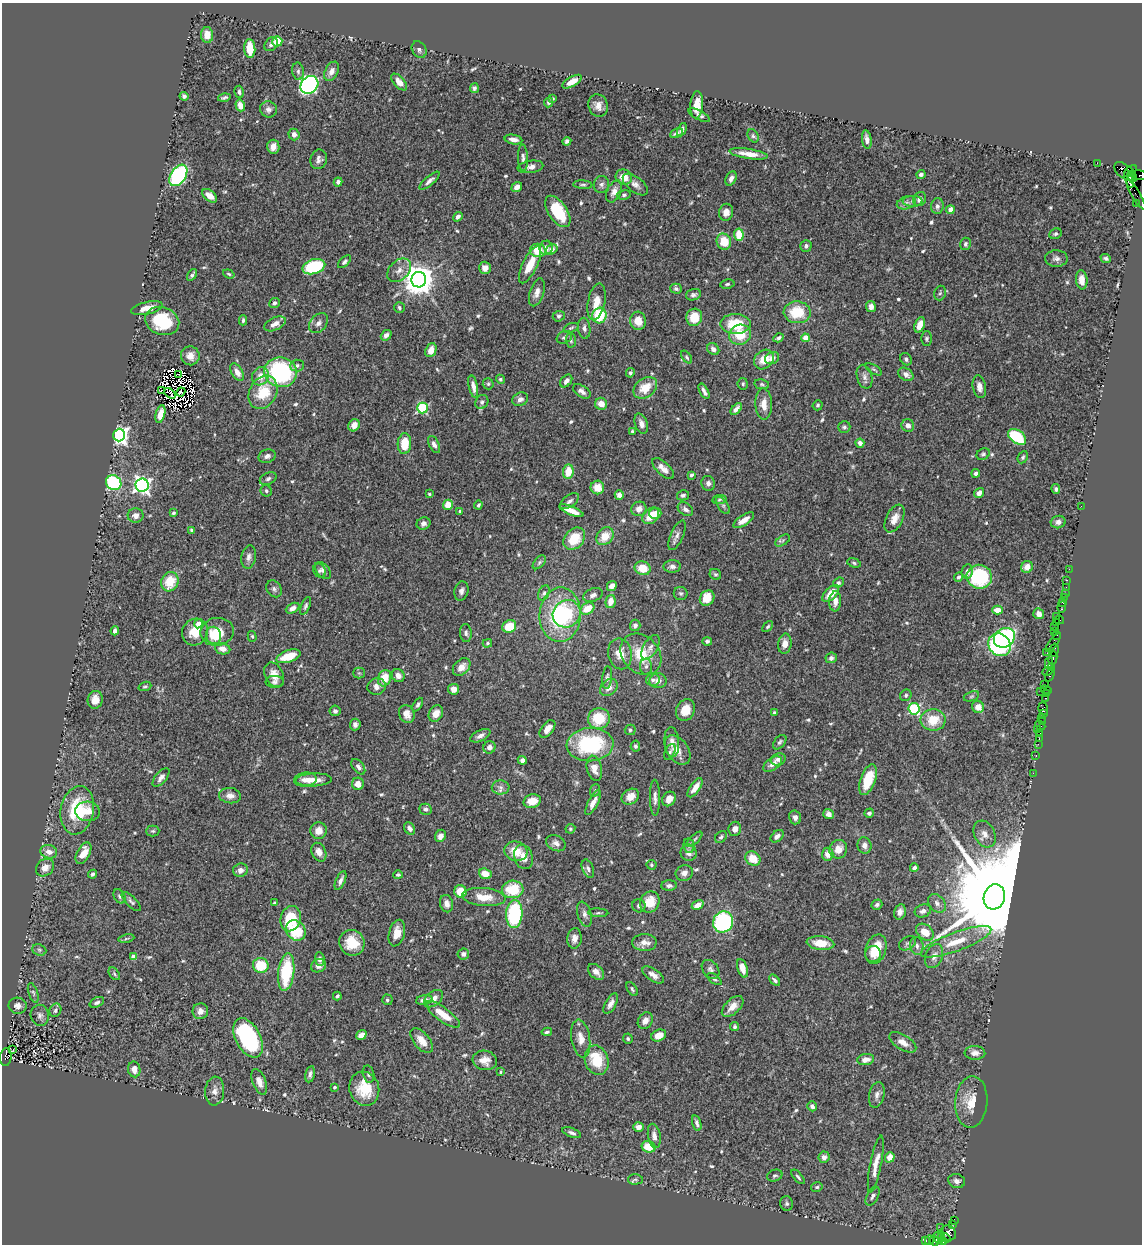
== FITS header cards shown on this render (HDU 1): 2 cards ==
NAXIS1  =                 1140
NAXIS2  =                 1242

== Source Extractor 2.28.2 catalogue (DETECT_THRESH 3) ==
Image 1140 x 1242 px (HDU 1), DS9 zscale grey, 1 PNG px = 1 image px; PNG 1144 x 1246 px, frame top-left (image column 1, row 1242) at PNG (2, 3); each listed source drawn as its Kron ellipse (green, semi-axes under 4 px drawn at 4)
Background 0.575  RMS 0.027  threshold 0.0805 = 3 sigma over >= 5 px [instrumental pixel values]
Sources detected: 654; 8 with non-positive FLUX_AUTO (blend fragments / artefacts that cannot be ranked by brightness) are neither listed nor drawn; of the other 646, the 500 brightest by FLUX_AUTO listed and drawn (146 fainter detections omitted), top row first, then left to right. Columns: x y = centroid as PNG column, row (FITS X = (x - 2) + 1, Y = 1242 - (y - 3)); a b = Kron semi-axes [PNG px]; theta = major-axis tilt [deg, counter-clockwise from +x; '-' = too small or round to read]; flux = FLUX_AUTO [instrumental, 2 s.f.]
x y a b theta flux
207 35 8 6 -87 22
277 41 5 5 - 39
271 44 7 6 - 5.4
250 49 9 5 -87 39
419 50 9 6 -55 5.4
298 71 9 5 -81 5.4
332 71 10 6 63 12
399 82 10 5 -47 15
572 82 11 4 30 21
309 85 10 8 45 480
474 88 5 4 - 3.5
239 92 6 4 -76 5.2
184 96 4 4 - 5.6
224 98 6 3 14 3.4
552 99 3 3 - 3
549 102 5 4 - 5.4
240 105 6 4 -73 22
598 105 11 9 -72 13
697 105 13 6 85 22
268 109 8 8 - 7.7
699 115 12 4 -27 5.8
682 130 7 4 66 5.5
676 133 7 3 24 5.1
294 134 6 5 - 9.5
753 136 7 5 -56 3.4
513 139 9 4 -11 9.3
867 139 9 4 -82 8.9
567 141 4 4 - 4.3
273 147 7 6 - 13
749 154 19 5 -8 20
523 158 13 5 -87 6.5
319 159 10 8 72 8.4
1097 163 2 2 - 8.1
531 167 13 6 8 11
1125 171 12 6 -37 130
1130 171 7 3 40 37
921 174 4 4 - 6.4
178 175 12 7 56 280
1139 175 8 4 -7 87
624 177 8 7 - 23
1132 177 6 3 -56 360
731 178 7 5 65 8.9
1129 179 9 4 -74 460
430 181 13 4 41 7.1
338 182 4 4 - 6.4
601 184 8 7 - 6.6
635 184 15 7 -38 11
583 185 9 4 -3 3.5
517 187 5 4 - 12
614 191 12 7 64 12
1136 194 18 4 -59 49
624 195 7 4 8 3.8
210 196 8 5 -41 14
920 199 7 6 - 12
913 201 10 5 1 6.1
906 203 10 6 19 7.2
1136 203 2 2 - 9.8
937 206 8 6 87 6.8
950 210 4 4 - 21
558 211 18 9 -56 80
726 212 8 7 - 14
458 217 5 4 - 6.1
1055 234 6 5 - 3.3
739 235 6 4 -83 47
724 242 8 7 - 39
965 244 6 5 - 4.5
806 246 6 5 - 5.8
546 248 7 6 - 10
552 249 6 5 - 8.4
538 250 8 6 -9 31
1106 258 5 4 - 4
1056 259 11 8 0 8.8
344 262 8 4 45 4.4
530 265 20 7 64 32
314 267 12 7 16 120
485 268 6 6 - 10
399 270 14 9 44 15
229 274 6 4 -20 3.1
192 275 6 3 56 4
419 280 8 7 - 3500
1082 280 9 5 -83 15
727 284 7 4 9 3.3
676 289 6 5 - 4.3
537 292 14 7 72 12
940 293 7 5 72 3.4
693 295 7 5 17 5.1
596 302 19 8 78 24
274 303 5 5 - 4.5
871 306 5 5 - 10
147 308 16 6 13 23
399 308 5 5 - 3.3
797 312 13 11 -3 60
559 316 6 5 - 3.7
599 316 8 7 - 78
694 317 8 8 - 37
243 320 5 3 - 3.2
162 321 17 13 -19 87
638 321 9 8 - 22
318 323 11 8 49 9.2
275 324 11 6 26 13
735 324 15 10 0 73
920 325 8 5 69 21
571 328 8 4 21 3.3
584 328 10 6 -84 6.7
386 335 6 4 40 6.9
740 335 11 10 - 44
564 337 8 6 26 5.3
778 338 5 3 - 4.6
805 338 4 4 - 28
926 339 7 5 89 3.8
571 340 7 5 -87 3.8
713 349 6 5 - 7.9
431 350 7 5 67 18
190 356 9 9 - 15
687 357 7 4 -54 3.2
772 358 7 6 - 11
906 359 6 5 - 4.5
764 360 11 9 43 29
297 365 7 6 - 5.4
874 369 9 4 -32 3.2
237 372 10 5 -58 13
280 372 16 14 -9 220
630 373 5 4 - 3.7
179 374 4 2 - 3.9
906 374 8 6 -37 8.8
260 376 9 8 - 19
864 377 12 7 -75 9.3
500 379 5 4 - 3.1
566 381 7 5 49 9.3
488 384 5 5 - 3.1
743 384 6 5 - 3
762 384 7 5 -11 3.1
473 387 12 4 -78 9.8
979 387 11 6 -80 11
645 388 13 9 37 34
161 391 3 2 - 4.1
582 391 10 5 -33 7.7
704 391 8 3 -62 6.1
181 392 5 4 - 5.5
263 392 17 13 63 64
170 393 6 2 -41 4.5
520 399 8 6 26 7.3
482 402 7 6 - 5.5
601 404 6 6 - 19
764 404 15 8 -88 19
818 405 5 5 - 3.4
422 408 5 5 - 170
736 409 7 4 45 9.1
160 414 9 4 76 17
641 424 10 6 -71 10
354 425 6 5 - 14
908 425 6 6 - 11
844 427 6 5 - 4.1
633 431 4 3 - 3.1
119 435 6 6 - 860
1017 437 10 6 -37 90
860 443 4 4 - 7.9
404 444 10 7 87 42
434 444 9 5 -64 7.4
983 454 7 5 35 3.6
267 456 9 6 17 6.7
1023 457 6 4 63 3.2
663 469 14 6 -44 13
568 472 7 5 85 35
976 473 4 4 - 6
691 475 4 3 - 6.1
268 479 9 6 27 5
114 483 8 7 - 190
708 483 7 6 - 7
142 485 6 6 - 720
597 487 7 7 - 24
1056 489 5 4 - 4
266 491 6 5 - 3.7
979 493 5 4 - 10
429 494 3 3 - 3
619 495 5 4 - 11
683 495 6 5 - 5
719 500 7 4 7 3.1
569 501 11 5 36 5.8
448 505 5 5 - 25
478 505 4 3 - 4.1
723 505 10 5 -56 4.7
1081 506 2 2 - 48
639 509 8 7 - 13
685 509 8 6 -35 6
460 511 3 3 - 4.2
571 511 13 4 -22 21
173 513 4 3 - 2.9
655 513 6 5 - 18
135 515 8 7 - 11
651 516 9 7 44 29
894 519 15 8 63 18
744 520 12 5 33 15
1058 522 7 6 - 9.3
423 523 7 6 - 6.6
192 530 4 4 - 3.2
677 535 16 6 66 8.5
605 536 10 7 48 29
574 539 12 9 49 49
783 540 8 5 33 3.8
249 557 12 7 81 8.7
539 562 8 5 46 3.5
854 563 7 4 -17 3.3
672 566 8 6 1 6.8
1027 567 6 5 - 15
643 568 8 7 - 31
1069 569 2 2 - 8.8
323 570 10 6 -48 5.9
319 571 7 6 - 4.1
967 572 7 5 79 8.2
715 574 6 5 - 3.9
959 577 5 4 - 4.5
979 577 12 12 - 130
1067 580 2 2 - 12
170 582 10 8 65 44
838 583 5 4 - 3.7
612 586 5 4 - 13
1066 587 2 2 - 15
274 589 9 7 -55 5.4
461 591 10 7 75 7.2
544 593 8 5 66 4.7
681 593 7 6 - 4.1
1065 593 2 2 - 16
831 594 10 5 46 27
593 595 10 6 24 7.4
1064 597 3 2 - 9.5
707 598 8 7 - 33
611 601 7 5 78 19
835 601 10 6 87 13
1063 602 4 3 - 32
305 606 9 4 67 4.2
1062 607 5 3 - 55
293 608 7 5 26 9.9
587 609 7 5 33 36
997 610 5 4 - 20
567 614 14 13 - 54
1039 614 5 5 - 12
560 615 27 20 87 170
1057 616 3 2 - 15
1059 620 4 2 - 44
1057 623 2 2 - 9
198 624 4 4 - 22
635 625 6 5 - 6
509 626 7 6 - 43
1054 626 2 2 - 42
768 627 6 4 46 3
115 631 4 4 - 5.7
1054 631 3 2 - 20
195 632 14 12 55 34
217 632 17 14 10 49
466 633 9 6 -85 5
213 635 9 7 -71 18
1056 635 4 2 - 20
252 636 5 4 - 3
1004 638 11 9 36 330
707 641 5 4 - 4
1053 642 11 4 54 110
487 643 5 4 - 3
785 644 10 6 82 13
999 645 12 10 -46 280
650 647 14 7 60 7.7
223 649 8 5 -10 13
1054 650 7 3 76 45
1047 653 2 2 - 18
620 654 15 12 -79 25
641 654 23 18 -47 60
288 656 12 6 19 43
831 658 6 5 - 7.2
1053 658 7 3 79 89
1049 663 6 3 86 57
646 666 8 6 88 5.3
462 667 10 7 45 14
1051 668 4 3 - 33
1048 671 5 3 - 58
359 673 5 5 - 3
274 675 13 9 -65 18
1050 675 7 3 67 59
398 676 7 6 - 9.9
607 677 11 5 85 5.3
385 678 8 6 72 36
653 680 7 6 - 5.8
658 681 8 7 - 11
275 682 9 6 -2 5.6
1045 684 2 2 - 8.1
145 686 7 4 20 2.9
377 687 9 8 - 10
609 688 10 7 41 12
454 689 5 5 - 12
1046 690 5 3 - 24
1040 691 3 2 - 52
1047 693 3 3 - 20
906 695 6 5 - 4
971 696 8 5 20 3.4
1046 698 3 2 - 28
95 700 9 7 78 17
418 705 7 4 62 3.7
978 707 6 6 - 18
1043 708 6 4 -71 78
914 709 6 5 - 190
685 710 11 9 63 29
335 711 5 5 - 5.3
774 713 4 4 - 4.5
407 714 9 7 -68 13
436 714 9 7 60 17
1043 714 2 2 - 15
1041 718 3 3 - 23
599 719 11 10 - 58
933 720 12 10 2 42
1042 722 3 2 - 26
355 725 6 5 - 6.4
1040 725 6 2 -43 8.2
547 729 10 6 51 17
1038 729 3 2 - 4.2
630 730 5 5 - 3.5
1040 733 4 3 - 41
480 736 11 5 27 8.5
1039 738 3 2 - 4.5
672 742 15 7 -85 13
780 742 8 5 50 4
1038 744 2 2 - 16
590 745 23 16 4 170
635 746 5 5 - 4
489 747 6 6 - 9.7
678 750 16 10 -54 19
670 752 8 4 65 3.5
1036 756 3 2 - 11
778 759 7 6 - 6.7
522 760 4 4 - 6.5
772 764 10 6 34 11
358 767 9 5 -52 6.1
594 768 13 7 -77 19
1033 773 2 2 - 10
161 777 11 5 49 8.5
305 780 11 7 6 13
314 780 18 6 2 21
868 780 16 7 70 57
358 784 6 6 - 17
501 787 9 7 -2 7.8
695 788 11 5 55 20
595 790 6 5 - 3
230 796 11 7 -5 11
630 797 9 7 34 16
655 798 18 5 -89 8.7
669 799 8 6 54 16
532 801 9 7 15 24
593 802 14 5 63 15
426 809 6 5 - 5.7
77 810 24 16 79 91
88 811 12 10 -6 22
869 813 5 4 - 4.4
829 814 5 5 - 7.6
795 817 7 6 - 7.3
410 828 6 5 - 7.9
570 829 5 4 - 3.1
735 829 7 6 - 7.5
153 831 6 5 - 3.4
319 831 8 8 - 17
985 834 14 10 -62 16
441 836 6 5 - 9.9
777 836 7 5 40 7.5
721 837 7 5 43 4.4
694 839 10 4 43 3.9
556 843 10 7 -28 9.5
864 845 8 7 - 10
689 846 7 5 -79 3.8
838 849 9 8 - 19
516 851 12 9 -16 32
49 852 8 6 -17 12
319 852 10 7 -64 12
83 853 11 6 61 25
689 853 8 8 - 9.7
828 854 6 6 - 16
524 857 12 9 -72 17
753 858 8 6 -39 30
651 865 5 5 - 3.1
45 868 10 8 43 16
914 868 4 3 - 5
588 869 9 5 -68 5.9
240 870 7 6 - 10
684 873 9 7 24 9.6
93 874 4 3 - 3.4
485 874 6 5 - 22
398 875 5 4 - 3.2
340 880 10 4 66 8.1
669 886 8 5 1 6.3
513 889 11 8 4 63
460 891 6 6 - 31
119 896 7 5 -62 4.4
484 897 22 9 -5 31
994 897 13 10 74 67000
131 901 12 5 -46 5.2
650 902 11 9 59 36
275 903 4 4 - 3
937 903 10 7 -49 8.5
447 904 9 6 -76 12
698 905 6 4 30 15
877 905 6 5 - 4.2
639 906 7 6 - 5.5
923 911 8 6 19 7.4
900 912 8 6 75 9.1
598 913 10 3 -2 3.2
514 914 14 8 87 180
584 914 13 7 -72 8.3
291 919 13 10 76 70
723 922 11 10 - 220
296 930 11 9 -45 68
925 932 10 7 -41 27
397 933 13 8 75 22
126 938 8 4 10 3
574 938 10 7 85 12
956 942 37 9 20 48
352 943 13 12 - 38
644 943 12 8 1 16
820 943 14 7 -5 32
908 943 9 6 30 4.9
917 946 9 6 -81 7.6
876 949 15 10 72 43
39 950 7 5 -21 3.6
463 954 6 5 - 5.1
873 954 8 7 - 14
934 956 12 8 66 14
134 957 4 4 - 23
320 959 7 4 -84 6
261 965 8 7 - 55
318 966 8 6 25 8.8
742 968 9 5 -72 15
710 969 10 7 -52 7.2
286 972 19 8 84 99
596 972 9 6 -43 12
114 974 7 4 -53 3.3
653 975 12 6 -34 11
714 979 8 4 -36 4
775 980 6 4 -46 4.8
632 989 8 4 -56 3.6
33 993 10 4 -72 3.9
337 996 4 3 - 3.9
434 999 11 7 39 12
387 1000 5 5 - 3.8
424 1000 8 4 8 8.3
97 1002 8 4 27 5.6
611 1004 11 5 61 11
18 1006 9 8 - 12
733 1006 13 7 44 19
55 1010 7 5 63 5.3
200 1011 8 7 - 11
443 1014 21 7 -36 35
40 1015 11 9 -78 8.4
645 1021 9 7 59 14
735 1027 4 4 - 3.2
547 1032 5 3 - 3.4
361 1035 5 4 - 14
659 1035 7 5 24 20
248 1038 21 12 -62 250
581 1039 19 9 -81 20
628 1039 5 5 - 4
422 1041 15 7 -51 20
903 1042 15 7 -32 15
13 1049 3 3 - 11
975 1053 10 7 -2 11
6 1057 9 5 83 300
866 1059 8 5 9 14
485 1060 12 9 -9 17
597 1060 15 11 -71 66
134 1069 8 6 -81 13
500 1072 3 3 - 3.4
310 1074 8 4 77 6
368 1074 8 5 -76 5
259 1082 13 6 -69 14
335 1087 3 3 - 3.8
364 1089 17 14 -73 53
215 1091 14 9 85 12
877 1095 13 7 76 9.1
971 1102 26 16 86 40
812 1106 5 4 - 6.2
697 1123 8 4 -74 6.1
638 1127 5 5 - 12
572 1133 10 4 -21 6.3
654 1136 12 6 -80 11
649 1147 7 5 -20 33
824 1157 6 5 - 8.3
890 1157 5 4 - 18
876 1164 29 5 79 21
775 1176 8 5 18 4.2
798 1177 9 3 -48 3.5
635 1179 7 5 2 3.2
957 1181 8 7 - 7.8
817 1187 6 4 15 3
873 1196 10 5 60 6.9
787 1204 7 6 - 4.2
954 1220 4 2 - 72
953 1224 3 3 - 16
941 1228 3 2 - 5.2
948 1233 8 7 - 150
942 1235 4 3 - 56
938 1238 6 4 -62 390
946 1238 5 2 - 43
926 1240 3 3 - 33
929 1240 4 3 - 41
934 1241 5 4 - 170
943 1242 4 2 - 34
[146 fainter detections neither listed nor drawn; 8 non-positive-flux detections neither listed nor drawn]